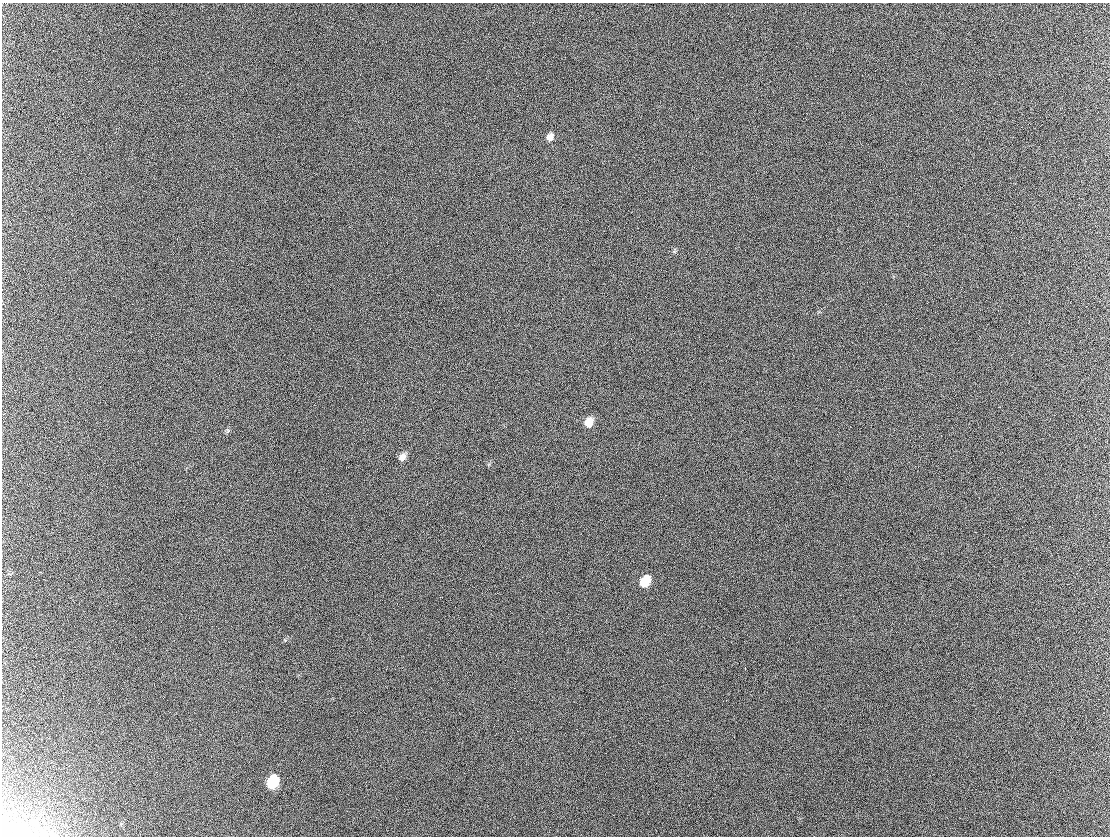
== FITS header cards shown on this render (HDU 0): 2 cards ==
NAXIS1  =                 1108 / Axis length
NAXIS2  =                  834 / Axis length

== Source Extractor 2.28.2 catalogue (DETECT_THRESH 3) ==
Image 1108 x 834 px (HDU 0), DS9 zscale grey, 1 PNG px = 1 image px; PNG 1112 x 838 px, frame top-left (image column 1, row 834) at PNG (2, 3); no overlay
Background 289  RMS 41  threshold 124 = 3 sigma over >= 5 px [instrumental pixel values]
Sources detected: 8; all 8 listed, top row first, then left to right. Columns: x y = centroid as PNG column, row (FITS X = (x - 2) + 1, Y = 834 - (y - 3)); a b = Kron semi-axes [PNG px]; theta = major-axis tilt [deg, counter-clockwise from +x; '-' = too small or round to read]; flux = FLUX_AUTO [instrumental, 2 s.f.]
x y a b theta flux
550 137 9 7 60 19000
589 422 10 7 64 37000
402 457 9 7 50 18000
645 581 9 7 61 74000
745 668 3 2 - 3000
319 688 2 2 - 1300
273 782 10 7 59 150000
8 834 29 9 -9 30000
At the frame edge (FLAGS 8, measured only in part): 1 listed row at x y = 8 834